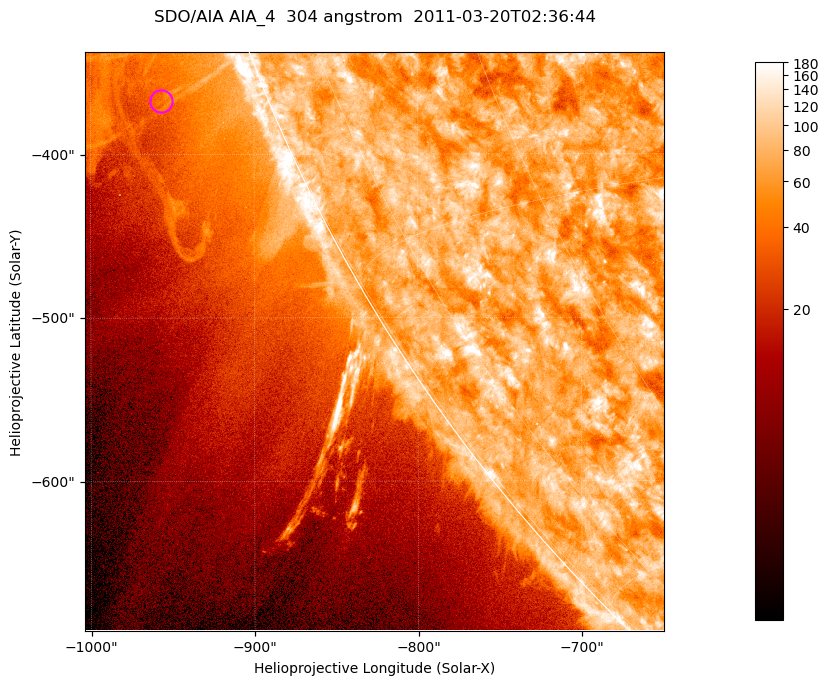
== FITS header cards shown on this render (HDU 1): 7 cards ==
TELESCOP= 'SDO/AIA '           / For AIA: SDO/AIA
INSTRUME= 'AIA_4   '           / For AIA: AIA_ATA1, AIA_ATA2, AIA_ATA3 or AIA_AT
WAVELNTH=                  304 / [angstrom] Wavelength
WAVEUNIT= 'angstrom'           / Wavelength unit: angstrom
DATE-OBS= '2011-03-20T02:36:44.126' / [ISO] Date when observation started; ISO 8
CTYPE1  = 'HPLN-TAN'           / CTYPE1; Typically HPLN
CTYPE2  = 'HPLT-TAN'           / CTYPE2; Typically HPLT

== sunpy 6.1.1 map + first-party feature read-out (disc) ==
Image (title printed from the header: SDO/AIA AIA_4  304 angstrom  2011-03-20T02:36:44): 590 x 590 px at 0.6 arcsec/px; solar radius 964 arcsec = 1606 px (partial field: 1.9% of the solar disc is inside the frame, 44% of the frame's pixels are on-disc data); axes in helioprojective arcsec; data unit not stated in the header (colour bar unlabelled)
Orientation: roll -0.132 deg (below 1 deg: not rotated)
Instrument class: DISC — disc imager (sunpy class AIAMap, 304 A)
Bright regions (active regions / flare kernels): reference = the on-disc median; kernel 5 px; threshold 5 sigma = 109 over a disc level ~74.4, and >= 1.15x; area >= 348 px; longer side >= 7 px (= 4.2 arcsec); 0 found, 0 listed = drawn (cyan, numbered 1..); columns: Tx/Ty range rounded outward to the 2 arcsec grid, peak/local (2 s.f.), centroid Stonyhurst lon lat
Off-limb structures (1.02-1.3 R_sun): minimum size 174 px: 5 found; the strongest spans PA ~110..115 deg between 1.02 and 1.13 R_sun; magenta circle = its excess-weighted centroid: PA ~110 deg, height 1.06 R_sun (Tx ~-956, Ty ~-368 arcsec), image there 1.5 x the reference